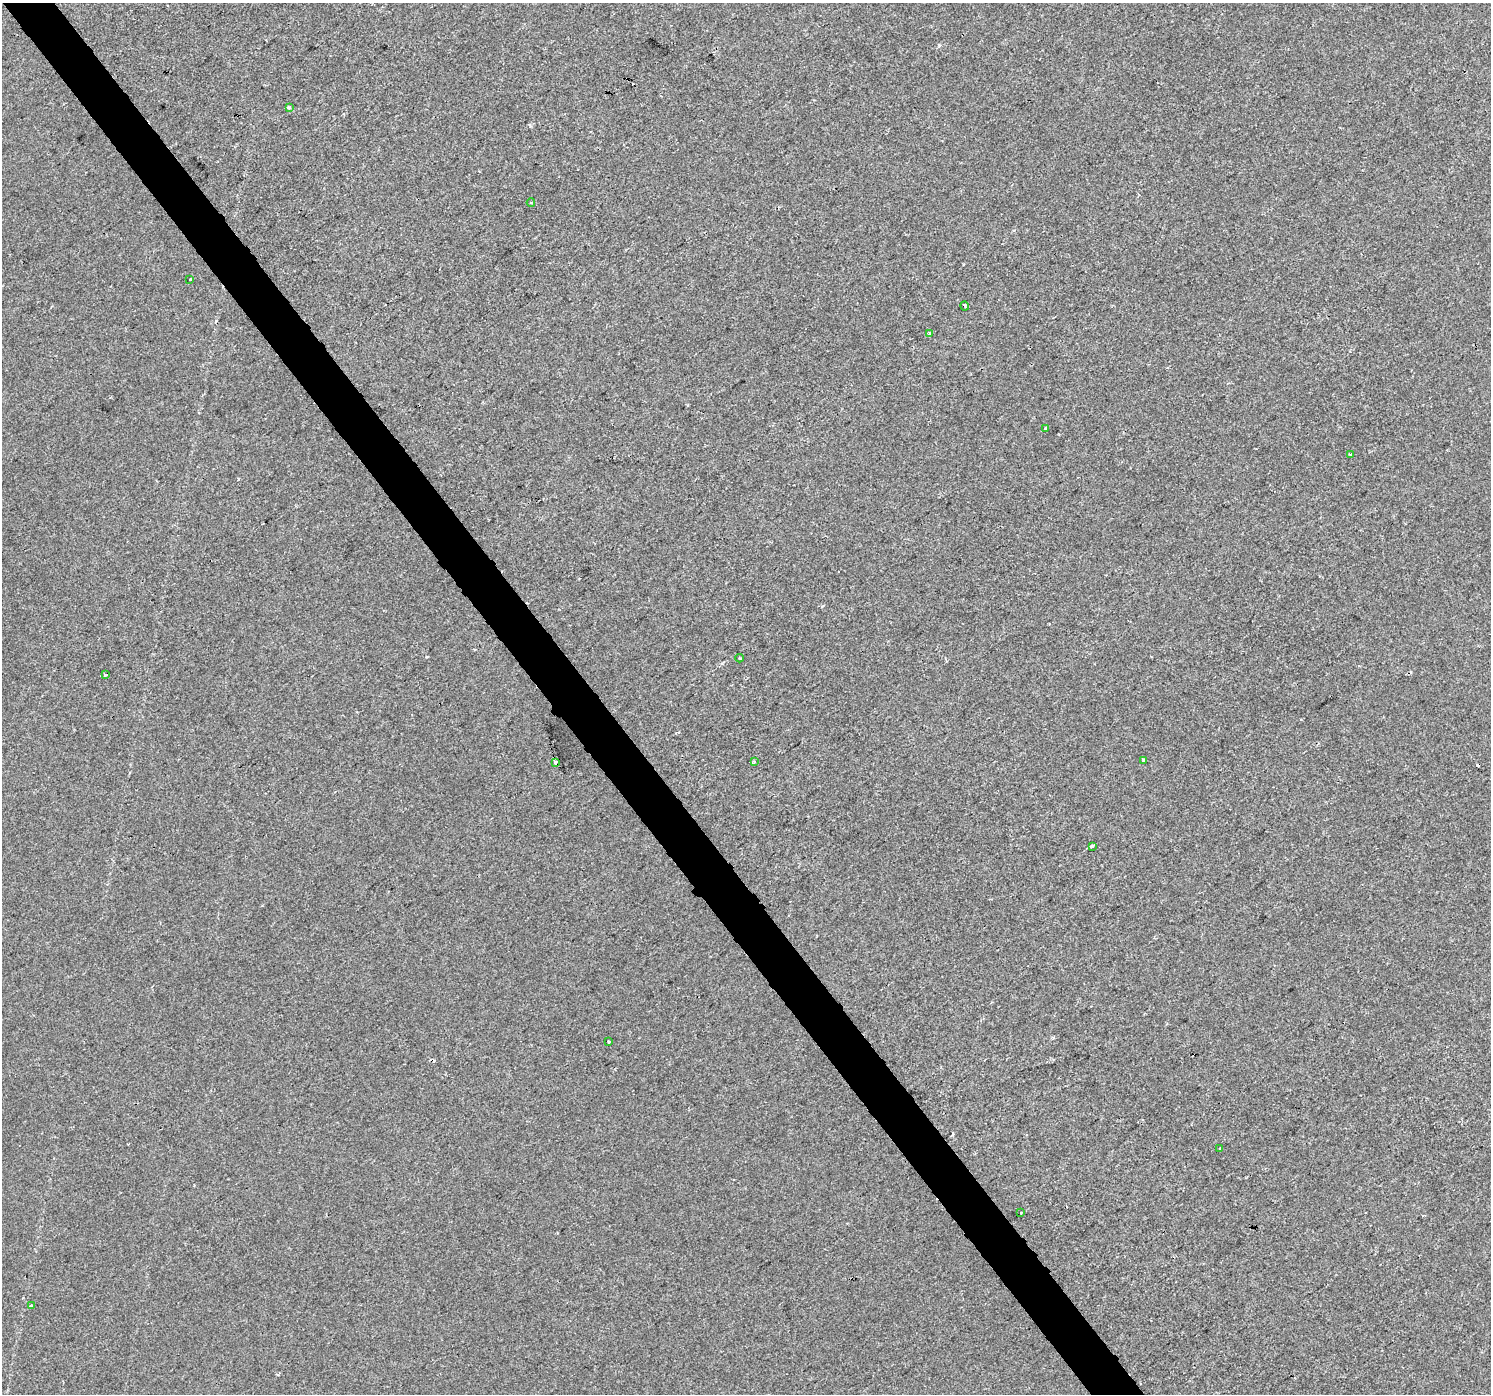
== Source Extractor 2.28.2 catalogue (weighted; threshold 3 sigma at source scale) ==
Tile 11 of 4 x 4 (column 3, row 3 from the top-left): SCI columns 2978-4466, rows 1522-2913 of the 5957 x 5890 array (HDU 1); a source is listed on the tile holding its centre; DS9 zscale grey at full resolution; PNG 1493 x 1396 px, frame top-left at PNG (2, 3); each listed source drawn as its Kron ellipse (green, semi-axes under 4 px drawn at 4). Shown black and unused: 4% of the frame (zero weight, under 2 of 3 exposures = <1% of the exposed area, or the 3 px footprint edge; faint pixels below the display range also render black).
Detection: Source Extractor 2.28.2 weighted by HDU 2 'WHT'; one run over the whole footprint, this tile lists its part. Background 1.43e-04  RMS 0.0046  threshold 0.0205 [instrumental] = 3 sigma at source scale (4.5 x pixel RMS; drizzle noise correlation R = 1.50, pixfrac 1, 0.0396/0.0396 arcsec/px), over >= 5 px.
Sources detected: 22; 5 cosmic-ray / hot-pixel residue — neither listed nor drawn; the other 17 listed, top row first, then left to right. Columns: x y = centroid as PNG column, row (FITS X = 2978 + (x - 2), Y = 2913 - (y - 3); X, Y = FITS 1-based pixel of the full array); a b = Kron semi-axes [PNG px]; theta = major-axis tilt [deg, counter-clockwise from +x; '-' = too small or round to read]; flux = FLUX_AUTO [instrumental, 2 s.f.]
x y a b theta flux
289 108 3 3 - 1.1
531 203 4 3 - 0.41
190 279 3 3 - 1.7
965 306 4 3 - 0.92
930 333 3 3 - 0.52
1046 429 3 3 - 1.4
1350 454 3 3 - 0.75
739 658 4 3 - 0.41
105 675 4 2 - 0.95
1143 760 3 3 - 0.95
754 761 3 3 - 1
556 762 4 3 - 3.3
1092 846 4 3 - 3.2
608 1042 3 2 - 0.57
1220 1148 4 2 - 0.8
1021 1213 3 2 - 0.63
31 1306 3 3 - 4.7
Overlapping masked pixels (flux is a lower limit): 1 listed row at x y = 556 762